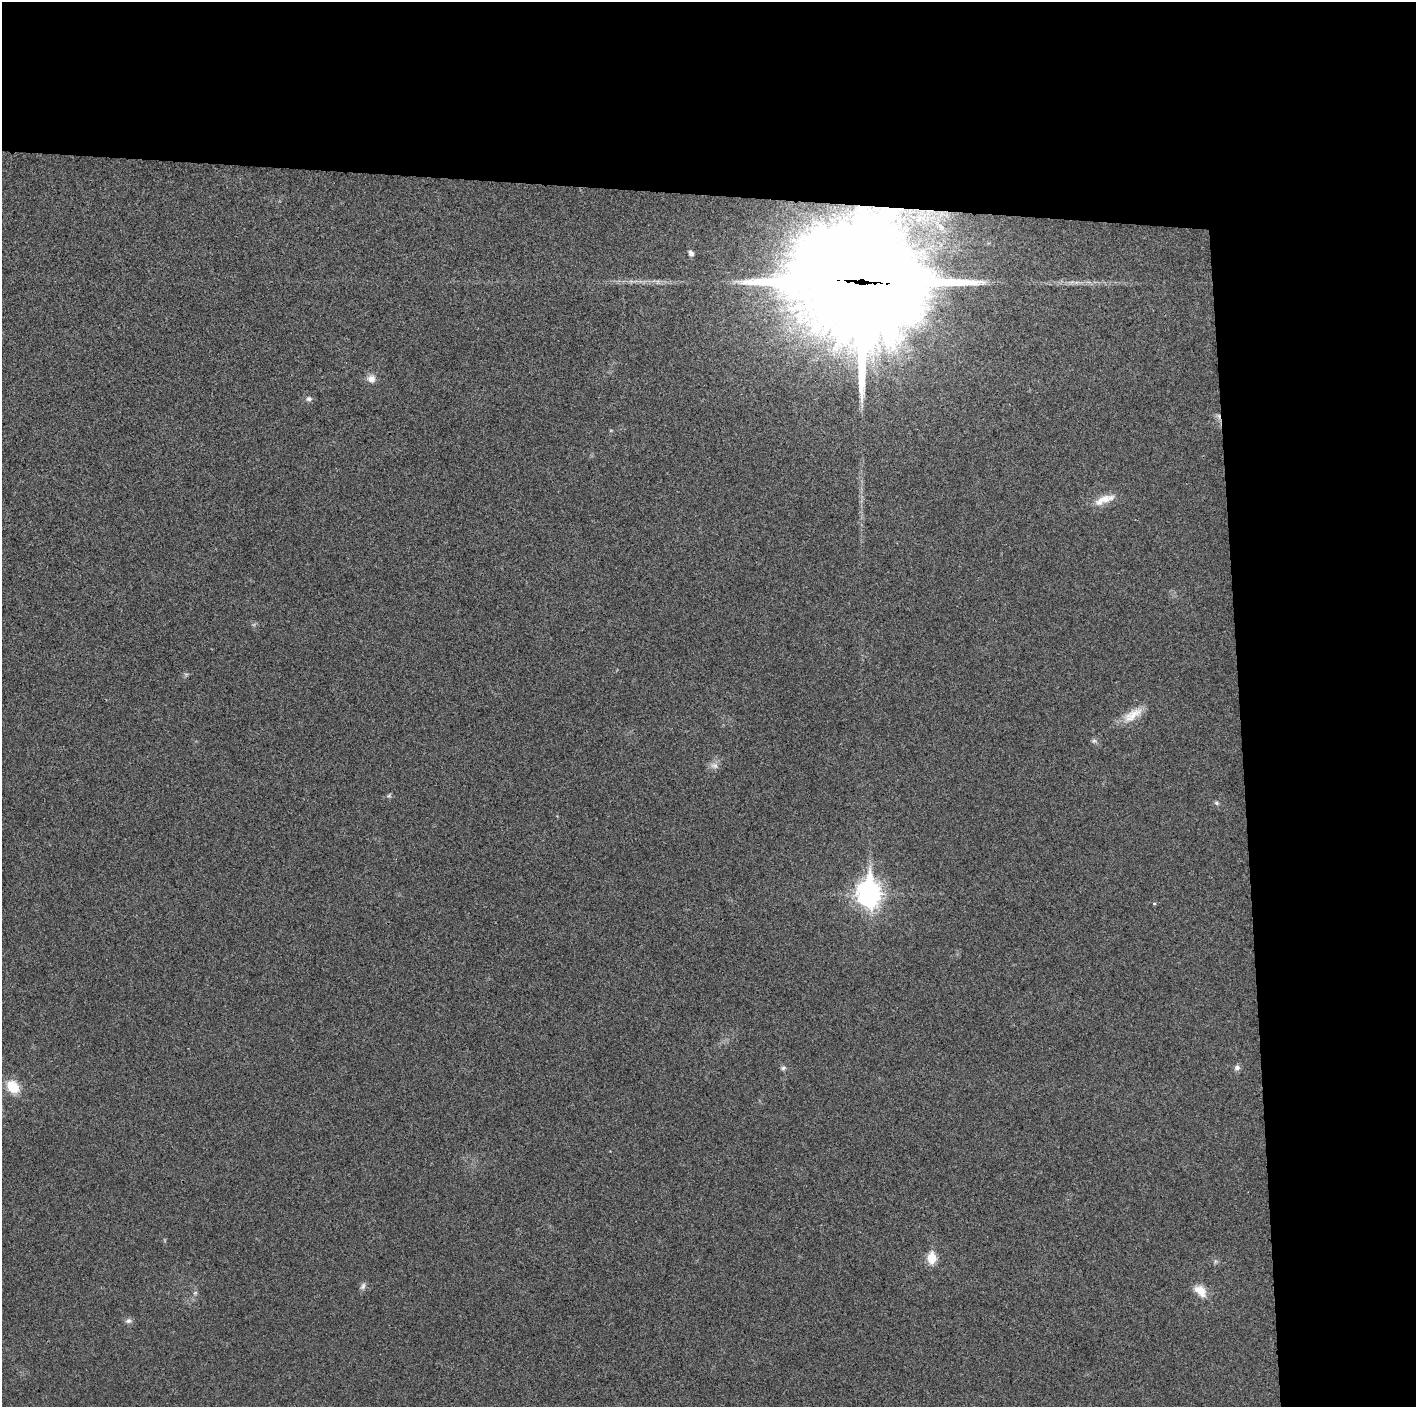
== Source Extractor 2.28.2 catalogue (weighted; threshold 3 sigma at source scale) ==
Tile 3 of 3 x 3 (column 3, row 1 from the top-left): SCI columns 2836-4249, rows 2822-4226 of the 4249 x 4229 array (HDU 1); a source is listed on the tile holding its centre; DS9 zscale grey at full resolution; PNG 1418 x 1409 px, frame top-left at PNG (2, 2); no overlay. Shown black and unused: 24% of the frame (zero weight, under 3 of 4 exposures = <1% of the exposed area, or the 3 px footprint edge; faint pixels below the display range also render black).
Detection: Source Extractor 2.28.2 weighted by HDU 2 'WHT'; one run over the whole footprint, this tile lists its part. Background 0.0214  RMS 0.0057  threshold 0.0255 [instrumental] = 3 sigma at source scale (4.5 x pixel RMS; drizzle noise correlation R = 1.50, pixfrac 1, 0.05/0.05 arcsec/px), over >= 5 px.
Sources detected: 28; all 28 listed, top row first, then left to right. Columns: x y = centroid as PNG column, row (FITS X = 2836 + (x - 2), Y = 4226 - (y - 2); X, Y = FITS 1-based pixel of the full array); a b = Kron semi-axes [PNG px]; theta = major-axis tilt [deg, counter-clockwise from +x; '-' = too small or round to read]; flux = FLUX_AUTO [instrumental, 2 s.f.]
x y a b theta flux
890 210 9 6 -4 55
691 253 8 6 -61 2.1
631 281 8 6 6 1.7
658 282 7 7 - 1.5
862 282 43 39 -12 17000
1076 282 9 4 8 1.9
371 379 11 11 - 4.2
309 399 8 7 - 1.8
1218 416 9 5 -62 1.9
611 430 5 3 - 0.51
1104 499 31 10 21 8.9
186 674 7 4 18 0.95
1133 715 32 12 33 11
1094 741 9 7 -15 1.6
714 765 12 8 -11 3
389 796 7 6 - 1.1
1216 803 7 6 - 1.2
869 893 12 9 -88 480
1154 903 5 4 - 0.73
783 1068 7 6 - 1.4
1237 1068 7 7 - 2.3
13 1087 14 10 -46 15
932 1258 6 5 - 28
1216 1261 7 5 72 1.2
363 1286 11 7 65 2
1200 1291 18 11 -46 8.1
195 1293 6 5 - 1.1
128 1321 9 7 10 1.9
Overlapping masked pixels (flux is a lower limit): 3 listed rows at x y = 890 210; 862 282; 1218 416